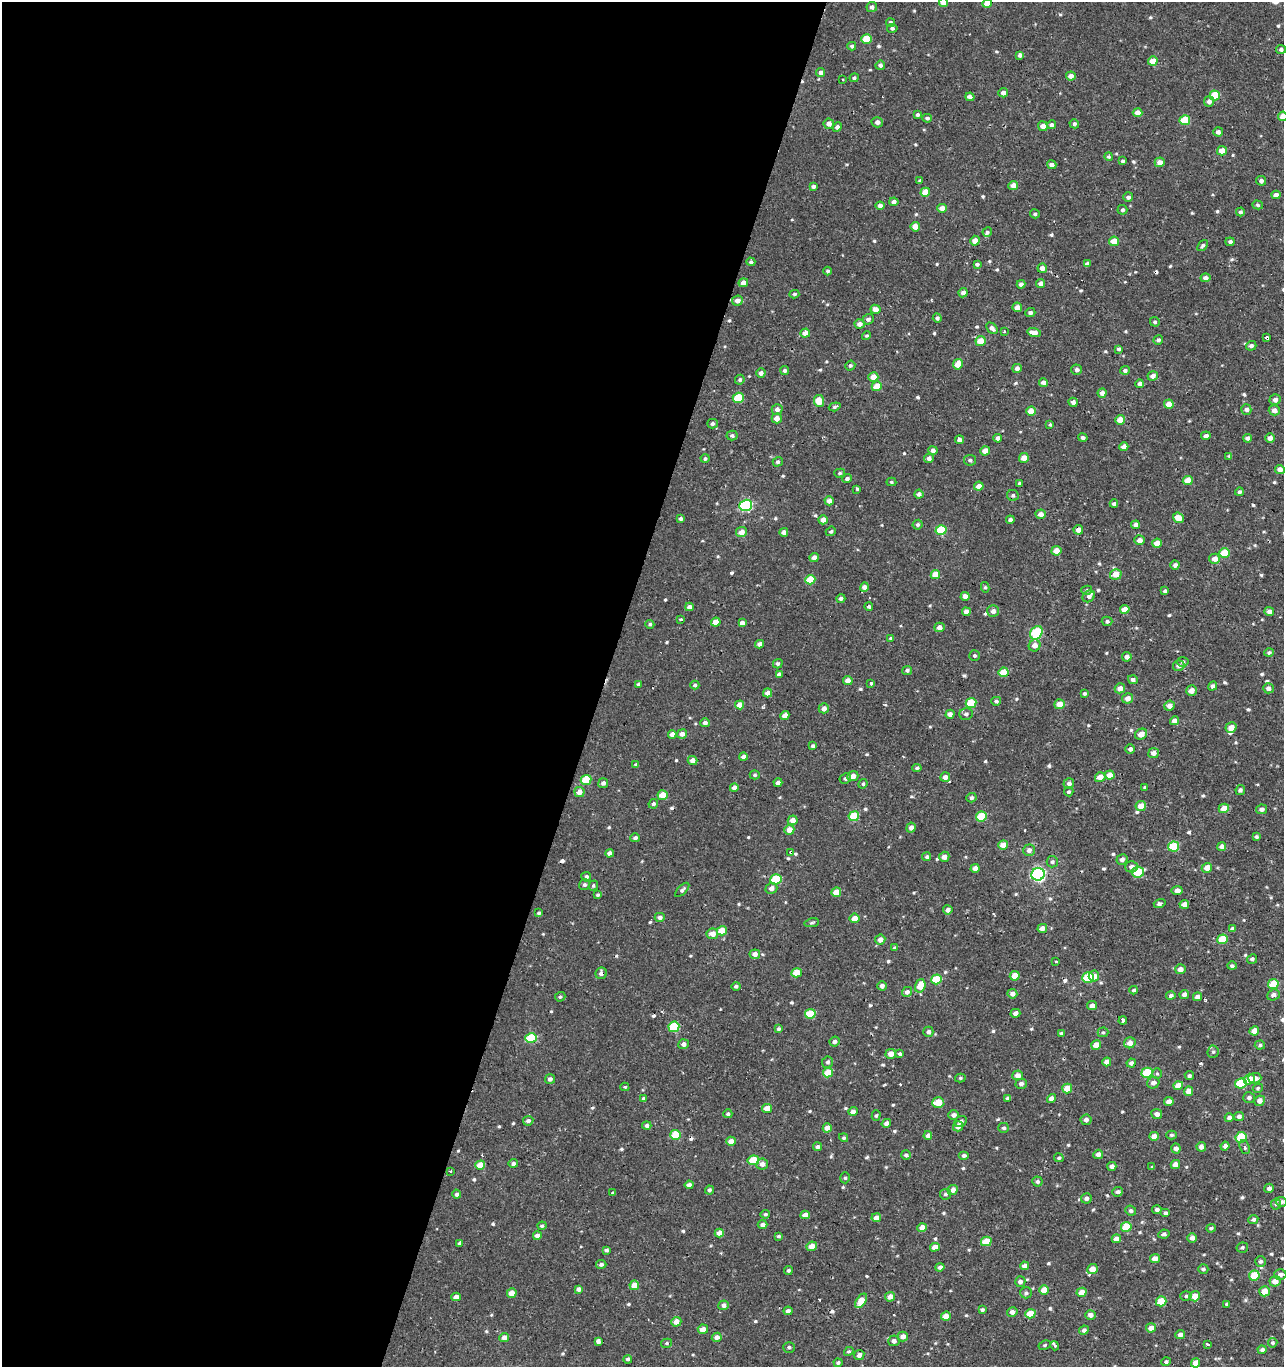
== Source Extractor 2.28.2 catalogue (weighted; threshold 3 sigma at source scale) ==
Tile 5 of 4 x 4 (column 1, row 2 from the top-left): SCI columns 332-1613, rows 2733-4097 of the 5671 x 5497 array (HDU 1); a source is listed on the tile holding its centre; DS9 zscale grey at full resolution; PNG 1286 x 1369 px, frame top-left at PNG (2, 2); each listed source drawn as its Kron ellipse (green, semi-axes under 4 px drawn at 4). Shown black and unused: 47% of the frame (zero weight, under 2 of 3 exposures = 3% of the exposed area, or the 3 px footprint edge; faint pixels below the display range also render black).
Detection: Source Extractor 2.28.2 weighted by HDU 2 'WHT'; one run over the whole footprint, this tile lists its part. Background 6.43e-04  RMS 0.0025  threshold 0.0112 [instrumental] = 3 sigma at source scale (4.5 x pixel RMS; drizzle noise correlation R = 1.50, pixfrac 1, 0.0396/0.0396 arcsec/px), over >= 5 px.
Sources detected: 675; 15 cosmic-ray / hot-pixel residue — neither listed nor drawn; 4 inside a brighter listed object's ellipse — not listed separately; of the other 656, all 500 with FLUX_AUTO >= 0.384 (the completeness limit of this list) listed and drawn (156 fainter detections not listed), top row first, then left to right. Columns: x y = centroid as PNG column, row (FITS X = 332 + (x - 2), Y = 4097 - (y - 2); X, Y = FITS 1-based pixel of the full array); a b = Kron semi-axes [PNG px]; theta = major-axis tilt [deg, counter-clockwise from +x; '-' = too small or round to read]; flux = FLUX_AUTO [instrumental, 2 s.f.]
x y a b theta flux
943 3 4 4 - 2.2
987 4 5 4 - 2.9
872 7 5 5 - 0.89
890 22 5 4 - 0.48
892 28 5 4 - 0.61
867 39 5 4 - 6.4
852 46 4 4 - 0.63
1281 49 5 4 - 0.62
1020 55 4 4 - 0.9
1153 61 5 4 - 2.8
880 65 5 4 - 0.74
820 73 4 4 - 0.87
1071 76 5 4 - 1.7
854 78 4 4 - 0.47
842 80 3 3 - 0.66
1003 93 5 4 - 1.4
1215 95 5 5 - 7.4
970 97 4 3 - 1.6
1209 101 5 5 - 1
1138 113 5 4 - 1.9
917 115 4 4 - 0.61
1283 116 5 4 - 2.2
927 118 5 4 - 0.56
1185 120 5 5 - 7.9
877 122 6 5 - 0.99
829 124 5 5 - 1.4
1074 124 5 4 - 0.62
1052 125 4 4 - 0.75
1043 126 5 4 - 1.7
837 127 5 4 - 0.81
1218 132 5 4 - 0.89
1222 151 5 4 - 2.3
1109 157 4 4 - 0.46
1123 161 4 3 - 0.43
1160 162 5 4 - 1.7
1052 165 5 4 - 1.1
920 181 4 4 - 0.48
1261 181 5 4 - 0.8
1013 185 5 4 - 2.2
813 186 4 4 - 0.73
925 192 5 4 - 4.4
1276 195 4 4 - 1.3
1128 197 5 4 - 0.84
894 202 4 4 - 0.98
1258 205 5 4 - 0.43
880 206 4 4 - 1.4
942 208 5 4 - 2.2
1122 210 5 5 - 0.55
1240 212 4 4 - 0.57
1035 214 5 4 - 0.45
915 227 5 5 - 2
987 232 5 4 - 0.47
975 241 5 4 - 1.8
1114 241 5 4 - 3.6
1230 242 4 4 - 0.66
1202 246 6 4 50 0.49
751 262 4 4 - 0.55
977 264 4 3 - 0.53
1087 264 4 4 - 0.94
1042 268 5 4 - 1.4
828 271 4 4 - 0.5
1205 278 5 4 - 1
743 283 5 4 - 1.3
1021 284 4 4 - 0.95
1041 284 4 4 - 1.3
963 293 5 4 - 1.2
794 294 5 4 - 0.47
737 301 5 5 - 1.4
1017 307 5 5 - 1.8
875 309 5 4 - 2.1
1030 313 5 4 - 0.66
937 318 4 4 - 0.71
868 319 5 5 - 0.84
1155 322 5 4 - 0.48
859 324 5 4 - 1.5
992 328 7 4 -45 1
1004 332 3 3 - 0.47
805 333 5 4 - 1.7
1034 333 7 4 -15 2
866 336 4 4 - 0.39
1267 337 3 3 - 2.9
1158 340 5 5 - 0.62
980 341 5 5 - 3.8
1251 346 5 4 - 0.88
1119 349 4 4 - 0.56
958 364 5 4 - 3.1
850 366 5 4 - 0.42
1017 368 4 4 - 1.1
785 370 4 4 - 0.57
1077 370 5 5 - 0.77
1125 370 5 4 - 0.68
761 373 4 4 - 0.92
1153 376 5 4 - 1.2
873 377 5 5 - 2.5
740 380 5 4 - 0.53
1043 382 4 4 - 1.2
1140 384 4 4 - 1
877 386 5 5 - 3.4
1102 393 4 4 - 1.3
738 398 5 5 - 8.2
1275 400 5 5 - 1.2
819 401 6 5 - 5
1073 402 4 4 - 1
1169 404 5 4 - 3
835 407 6 4 18 0.48
777 409 5 5 - 1.2
1246 409 5 5 - 0.97
1274 410 5 5 - 1.3
1031 411 5 4 - 2.9
777 418 5 5 - 1.8
1120 420 5 5 - 2.4
712 424 5 4 - 0.7
1050 424 4 3 - 1.3
732 435 5 5 - 0.63
1206 436 5 4 - 0.95
998 438 4 4 - 1.2
1083 438 5 4 - 0.53
1247 438 4 4 - 0.93
1270 438 5 4 - 1.2
960 440 4 4 - 1
1124 447 4 4 - 1.7
933 450 5 4 - 1.1
985 451 5 4 - 1.8
1229 456 4 4 - 0.41
705 458 4 4 - 0.49
929 458 5 4 - 1.2
1024 458 5 5 - 1.7
970 460 6 5 - 0.6
778 462 5 4 - 0.53
1280 469 5 4 - 1.5
840 473 5 4 - 0.41
847 479 5 4 - 0.69
1188 480 5 4 - 3.6
891 482 5 4 - 0.39
1019 483 3 3 - 0.49
979 486 5 4 - 1.7
857 489 3 3 - 1
1239 492 4 4 - 0.55
919 494 4 4 - 0.83
1013 495 6 5 - 0.51
829 501 4 4 - 1.5
1114 504 4 4 - 0.69
746 505 6 5 - 24
1041 514 5 4 - 1.4
1178 518 6 5 - 3.4
680 519 4 3 - 0.69
823 520 5 4 - 1.5
1010 520 4 3 - 0.62
918 525 5 5 - 0.6
1136 525 4 4 - 1.1
941 530 5 5 - 9.9
1078 530 5 5 - 1.5
831 531 5 4 - 0.45
741 532 5 5 - 2.3
784 532 4 4 - 1.3
1139 540 5 5 - 1.4
1157 543 5 4 - 2.6
1056 551 5 4 - 2.6
1224 553 5 5 - 7.6
814 557 4 4 - 1.4
1215 559 5 5 - 2.1
1175 565 4 4 - 0.98
1116 574 6 5 - 3.6
935 575 5 4 - 3.9
810 580 5 4 - 6
864 587 5 4 - 1
985 587 5 4 - 0.41
1087 590 5 4 - 0.39
1165 591 4 4 - 0.56
965 596 4 4 - 1.9
1089 596 6 5 - 0.86
841 598 4 4 - 0.67
869 606 4 4 - 0.48
689 607 4 4 - 1.2
1125 609 5 4 - 2.8
993 611 6 6 - 1.1
966 612 4 4 - 1.3
1269 612 5 4 - 1.1
680 619 3 3 - 0.9
1107 621 5 4 - 0.52
716 622 4 4 - 2.5
742 623 4 4 - 1.1
650 624 4 4 - 0.5
939 627 5 4 - 1.2
1036 633 7 5 57 15
891 638 4 4 - 0.48
760 644 4 4 - 1.1
1035 645 6 5 - 1.7
1269 653 4 4 - 0.51
974 655 5 5 - 0.45
1127 657 5 4 - 1.4
1183 662 5 5 - 0.51
778 664 5 4 - 0.68
1179 666 6 5 - 1
907 670 5 4 - 0.65
1003 672 5 4 - 5.5
779 674 4 3 - 0.75
1133 680 5 4 - 0.84
848 681 5 4 - 1.8
871 683 3 3 - 1.6
639 684 4 3 - 0.58
695 685 4 4 - 0.52
1213 686 5 4 - 0.8
1120 688 5 5 - 1.8
1268 688 5 5 - 0.92
1191 691 5 5 - 1.5
768 693 4 4 - 1.5
1084 693 3 3 - 0.43
1127 698 5 5 - 1.6
996 701 5 4 - 0.64
971 703 5 5 - 7.6
1059 704 5 5 - 3
740 705 4 4 - 2.3
1169 706 5 5 - 1.5
824 708 5 5 - 1.3
950 714 4 4 - 1.1
966 714 6 6 - 0.72
785 715 4 4 - 1.9
1175 721 4 4 - 1.8
705 723 4 4 - 0.83
1231 727 6 5 - 1.7
672 734 4 4 - 1.6
682 734 5 4 - 1.4
1141 734 6 5 - 2.2
813 746 4 4 - 0.48
1130 749 5 4 - 0.82
1154 753 5 5 - 1.2
743 756 4 4 - 0.89
692 760 5 4 - 1.6
636 765 4 3 - 0.58
917 768 4 4 - 0.48
755 775 5 4 - 0.42
1110 775 5 4 - 2
853 776 5 5 - 1.3
945 777 5 4 - 1.1
1100 777 5 5 - 2.7
845 779 6 5 - 0.62
586 780 5 5 - 7.3
603 783 5 4 - 0.82
778 783 4 4 - 1.1
1069 783 5 5 - 1
863 784 5 4 - 0.41
1145 787 4 4 - 0.55
734 788 4 4 - 1.2
1240 790 5 4 - 0.62
579 792 5 5 - 1.9
1069 792 5 4 - 0.4
663 795 5 5 - 4.5
971 798 5 4 - 0.64
653 804 5 4 - 0.47
1141 806 5 5 - 3
1224 808 5 5 - 2.9
1262 809 5 4 - 0.93
854 816 5 5 - 6.7
981 816 5 5 - 8.2
793 820 5 4 - 2
911 828 5 4 - 1.1
789 830 5 4 - 2.3
1257 837 4 3 - 0.45
635 838 5 4 - 0.77
1003 845 5 4 - 2.7
1174 846 5 5 - 8.9
1222 846 4 4 - 1.4
1029 850 6 5 - 1.2
791 852 4 3 - 1.6
610 853 4 4 - 1.1
927 857 4 4 - 0.58
944 857 5 5 - 1.7
1122 859 6 5 - 0.98
1052 862 6 5 - 0.5
1131 867 6 5 - 1.1
975 868 4 4 - 1.6
1207 868 5 5 - 2.6
1138 872 6 5 - 7.7
1038 874 7 6 - 54
586 877 5 4 - 0.7
776 879 5 5 - 11
585 885 5 5 - 0.61
593 886 5 4 - 0.47
771 888 6 5 - 1.3
682 890 9 4 45 0.6
1177 890 5 4 - 1.2
836 892 5 4 - 3.3
598 895 4 4 - 0.46
1160 904 6 3 17 0.85
1184 904 5 4 - 1.8
948 910 5 4 - 1
539 913 4 4 - 0.53
660 917 5 4 - 0.9
855 918 5 4 - 2.2
812 923 7 4 10 0.42
1042 928 5 4 - 1.6
1232 929 4 4 - 0.76
722 931 5 4 - 3.9
712 934 6 5 - 2.2
1222 939 5 5 - 6.5
880 940 5 5 - 1.6
894 948 4 4 - 0.47
755 954 5 4 - 1.4
1252 959 5 4 - 0.64
1056 961 3 2 - 0.52
1232 966 5 4 - 0.58
1180 969 5 5 - 1.4
601 973 6 5 - 1.1
797 973 5 4 - 5
1015 976 5 4 - 2.9
1094 976 5 5 - 2.4
1088 978 5 5 - 12
936 979 5 5 - 7.4
1273 984 5 5 - 7.4
736 986 4 4 - 0.62
882 986 4 4 - 0.83
920 986 7 5 71 4.3
1134 990 4 4 - 0.5
907 992 5 5 - 1.1
1012 994 5 5 - 1.4
1184 994 5 4 - 1
1273 995 6 5 - 0.96
1171 996 5 4 - 0.72
560 997 5 4 - 0.44
1198 997 4 4 - 1.4
1092 1006 5 4 - 1.3
1015 1013 5 4 - 1.1
810 1014 5 5 - 7.3
1123 1020 4 4 - 4.1
674 1027 5 5 - 10
778 1029 4 4 - 0.52
1254 1031 5 4 - 2.9
928 1032 5 5 - 0.84
1103 1032 5 5 - 0.41
1061 1033 4 3 - 0.41
531 1038 6 5 - 12
835 1042 5 5 - 0.98
1130 1043 6 5 - 1.8
684 1044 5 5 - 0.93
1096 1045 5 5 - 2.7
1260 1045 5 4 - 0.46
1213 1052 6 5 - 0.53
891 1054 5 5 - 2.1
900 1054 4 3 - 2.1
828 1062 6 5 - 0.55
1107 1062 4 4 - 2
1131 1063 4 4 - 0.94
828 1073 5 4 - 4.8
1147 1073 5 5 - 10
1157 1074 5 5 - 0.39
1018 1075 5 5 - 1.6
1189 1076 4 4 - 0.54
960 1078 5 4 - 0.39
1255 1078 6 5 - 1.6
550 1079 5 5 - 0.88
1249 1079 6 5 - 2.7
1153 1083 6 5 - 1.1
1241 1083 6 5 - 10
1021 1084 5 5 - 0.85
1178 1086 5 4 - 2.8
625 1087 4 3 - 0.39
1067 1088 5 4 - 4.2
1258 1088 5 4 - 0.43
1188 1091 5 4 - 2
1007 1098 4 4 - 0.4
1051 1098 5 4 - 1.6
1249 1098 6 5 - 0.73
643 1099 4 4 - 0.61
1260 1101 5 5 - 1.5
1169 1102 5 4 - 1.6
938 1103 6 5 - 4.2
767 1108 5 4 - 2.5
853 1111 5 4 - 1.2
728 1114 4 4 - 0.56
1157 1114 5 5 - 1.3
954 1115 5 5 - 1.2
876 1116 5 4 - 0.38
1239 1116 5 4 - 0.84
1229 1118 4 4 - 0.98
1086 1120 5 5 - 1
528 1121 5 5 - 0.91
961 1122 6 5 - 1
886 1123 5 4 - 1
647 1126 4 4 - 0.76
958 1126 5 5 - 1.5
827 1128 5 4 - 2
1004 1128 5 5 - 0.52
675 1135 5 5 - 6.2
1171 1135 5 4 - 0.42
928 1136 4 4 - 1.3
1154 1136 5 4 - 1.8
1241 1137 5 5 - 9.2
844 1138 5 4 - 0.43
731 1141 4 4 - 1.8
1225 1146 4 4 - 0.95
817 1147 4 4 - 0.62
1201 1147 5 4 - 1.2
1245 1147 7 5 -70 0.81
1176 1148 5 4 - 1.2
1098 1154 5 4 - 1.3
906 1155 5 5 - 0.69
964 1156 5 4 - 0.69
1059 1158 5 4 - 0.42
753 1160 5 5 - 6.6
513 1163 4 4 - 0.71
762 1164 6 5 - 1.3
480 1165 5 4 - 3.8
1175 1165 5 4 - 2
1112 1166 4 4 - 0.93
1152 1167 4 3 - 1.6
451 1171 3 2 - 0.42
845 1178 5 4 - 0.4
1037 1182 5 5 - 0.59
689 1185 4 4 - 1
1269 1188 5 4 - 0.92
709 1190 4 4 - 0.61
953 1190 5 5 - 1.7
1118 1192 5 5 - 0.62
612 1193 3 2 - 0.67
457 1194 4 4 - 0.65
945 1194 5 5 - 0.55
1086 1198 5 5 - 0.89
1281 1202 5 5 - 0.66
1276 1204 6 5 - 0.48
1157 1209 4 4 - 0.78
1131 1211 5 5 - 0.61
1165 1213 5 4 - 0.47
765 1214 5 4 - 0.48
805 1215 5 4 - 1.6
876 1218 5 4 - 1.8
1253 1219 5 4 - 0.68
763 1225 5 4 - 0.93
542 1226 4 4 - 0.42
1126 1227 5 5 - 6.9
922 1228 5 4 - 2.6
1211 1228 5 4 - 0.43
719 1233 4 4 - 1.8
1164 1234 5 4 - 0.65
537 1236 4 4 - 1.4
778 1236 4 3 - 0.42
1192 1238 5 5 - 1
1116 1239 5 4 - 1.7
986 1241 5 5 - 4.4
459 1243 4 3 - 0.56
812 1246 5 5 - 2.5
935 1247 5 4 - 2.2
1242 1247 6 5 - 0.45
606 1250 4 4 - 0.59
1155 1259 5 4 - 1.8
1260 1261 5 5 - 0.65
601 1264 5 4 - 0.72
1024 1266 4 4 - 1.2
940 1267 4 4 - 0.99
1092 1269 5 5 - 2
1203 1269 5 5 - 0.59
788 1270 4 4 - 0.56
1254 1275 5 5 - 5.5
1280 1275 6 5 - 1.1
1275 1281 5 5 - 2.2
1020 1282 5 5 - 1.1
634 1285 5 4 - 3
578 1289 4 4 - 0.93
1044 1290 5 4 - 2.9
1264 1291 5 5 - 3.1
1081 1292 5 4 - 2.7
512 1293 5 4 - 2.6
1026 1293 6 5 - 0.62
1186 1296 5 5 - 0.45
1195 1296 5 5 - 2.9
456 1297 4 4 - 1.5
890 1297 5 4 - 2
861 1301 8 4 55 4
1161 1301 5 5 - 5.6
1227 1304 4 3 - 0.56
723 1305 5 5 - 1
982 1310 4 3 - 0.49
788 1311 4 4 - 0.93
1012 1312 5 4 - 1.1
1030 1314 5 4 - 4.4
1090 1315 5 4 - 1.2
946 1316 5 4 - 2.7
676 1322 5 5 - 2.2
1151 1328 5 4 - 2
703 1329 5 4 - 2
1084 1330 5 4 - 0.72
1180 1335 5 4 - 1.3
903 1336 5 5 - 1.6
504 1337 5 4 - 1.6
717 1337 5 4 - 1.3
598 1341 4 3 - 3.3
894 1341 6 5 - 1.1
667 1343 5 4 - 0.4
1273 1343 5 5 - 0.44
1207 1344 3 3 - 1.6
1045 1345 6 4 27 0.41
1055 1346 5 3 - 1.4
789 1347 6 5 - 0.59
1262 1350 4 4 - 0.62
849 1351 5 4 - 0.39
859 1355 5 4 - 1
628 1359 4 4 - 0.56
1166 1362 5 4 - 0.51
838 1363 4 4 - 0.52
1195 1363 5 4 - 2.6
Overlapping masked pixels (flux is a lower limit): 5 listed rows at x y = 1267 337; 1078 530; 1116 574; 791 852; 601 973
Isophote crosses this tile's border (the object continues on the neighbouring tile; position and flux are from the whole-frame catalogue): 3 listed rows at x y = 943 3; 987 4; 1283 116